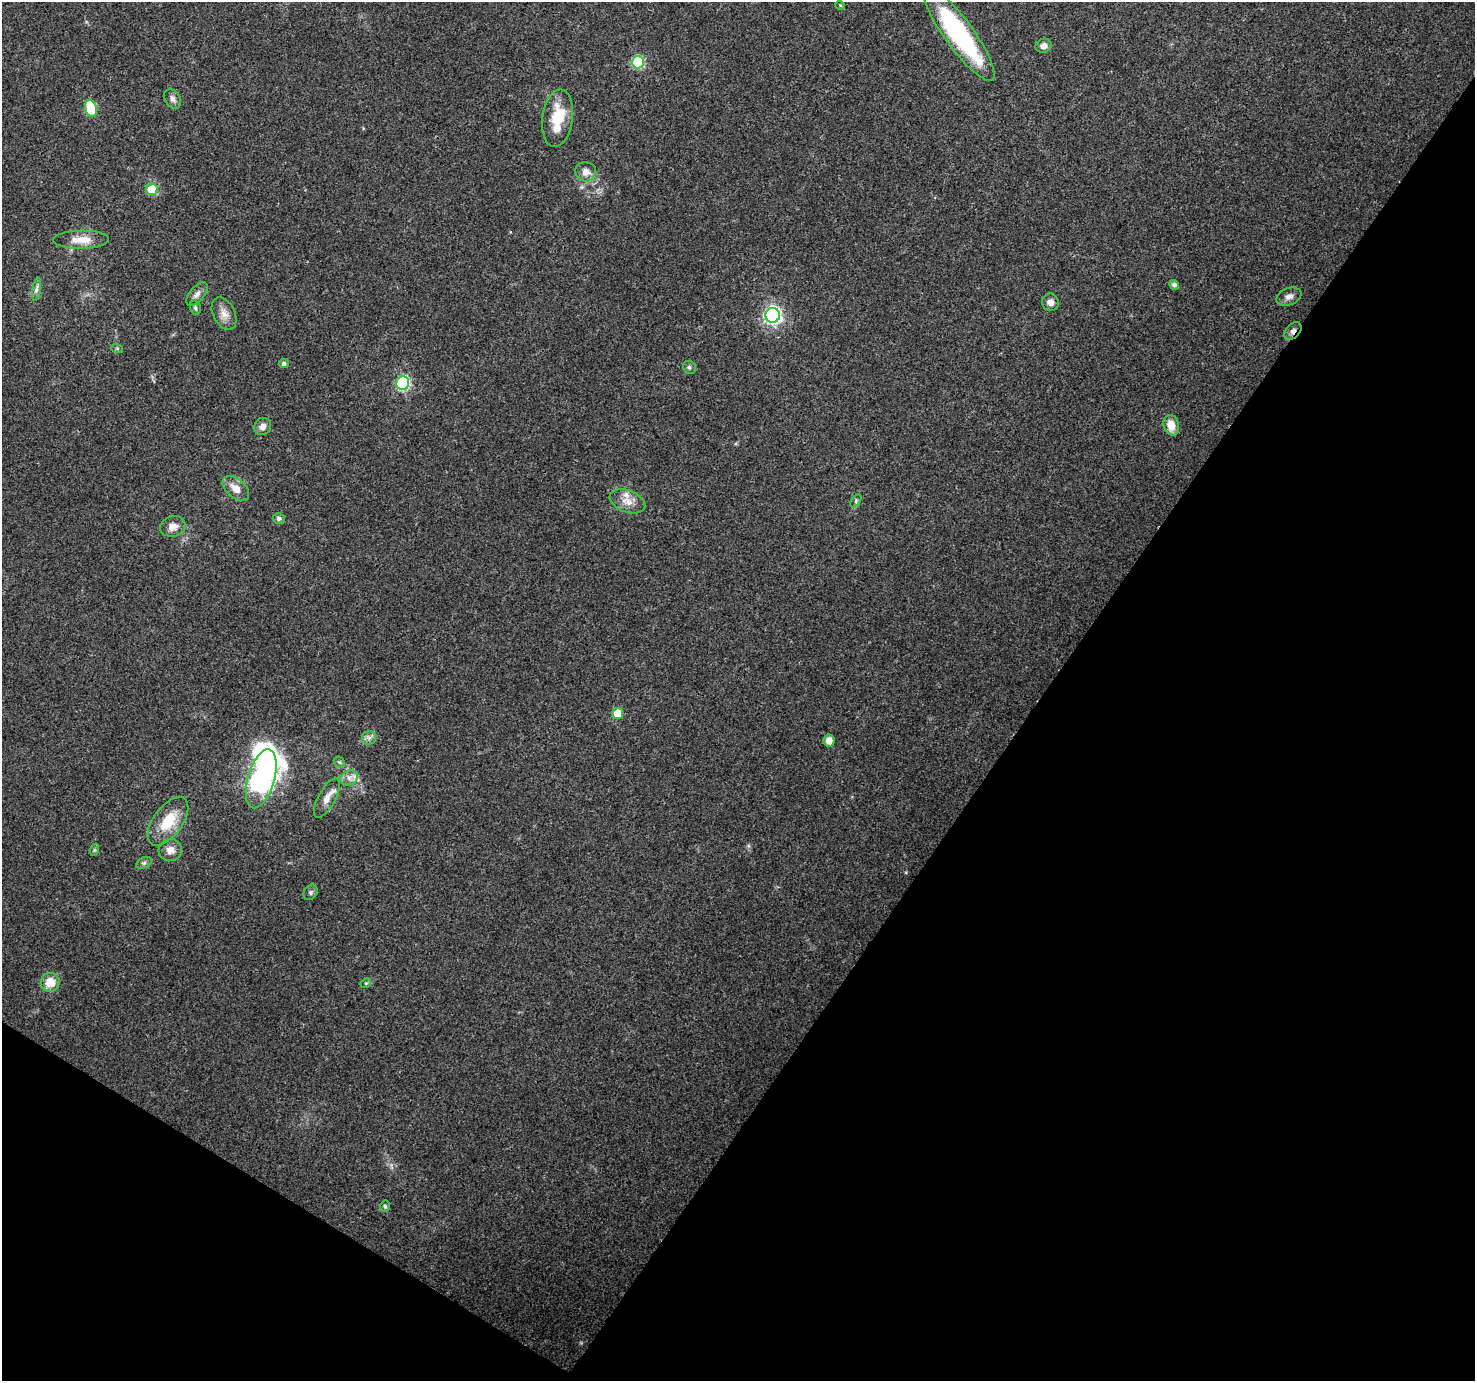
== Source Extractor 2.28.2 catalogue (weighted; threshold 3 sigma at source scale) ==
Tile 15 of 4 x 4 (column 3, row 4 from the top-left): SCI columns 2946-4418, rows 191-1569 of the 5899 x 5963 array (HDU 1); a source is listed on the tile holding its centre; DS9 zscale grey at full resolution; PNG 1477 x 1383 px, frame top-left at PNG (2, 2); each listed source drawn as its Kron ellipse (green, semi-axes under 4 px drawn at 4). Shown black and unused: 34% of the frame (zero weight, under 3 of 4 exposures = <1% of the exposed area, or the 3 px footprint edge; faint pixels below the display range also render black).
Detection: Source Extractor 2.28.2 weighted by HDU 2 'WHT'; one run over the whole footprint, this tile lists its part. Background 0.0419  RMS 0.0039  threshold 0.0177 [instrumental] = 3 sigma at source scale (4.5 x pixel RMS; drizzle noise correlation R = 1.50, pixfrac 1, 0.0396/0.0396 arcsec/px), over >= 5 px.
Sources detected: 47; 2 inside a brighter listed object's ellipse — not listed separately; the other 45 listed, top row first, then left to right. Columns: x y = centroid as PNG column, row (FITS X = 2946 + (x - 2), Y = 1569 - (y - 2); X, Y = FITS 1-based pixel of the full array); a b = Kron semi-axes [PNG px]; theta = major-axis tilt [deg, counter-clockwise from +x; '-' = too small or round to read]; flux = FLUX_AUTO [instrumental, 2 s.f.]
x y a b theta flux
840 5 5 3 - 0.35
958 33 58 14 -54 57
1044 46 8 7 - 1.9
638 62 6 6 - 33
173 99 10 7 -57 1.6
91 108 8 6 -75 20
558 118 29 15 82 13
586 172 10 9 - 3.1
152 189 5 5 - 13
81 240 28 9 1 5.9
1174 285 5 4 - 1.3
37 289 12 4 81 1.3
197 294 14 7 50 2
1289 297 13 8 21 2.1
1050 302 9 8 - 2.3
195 308 7 5 -74 0.89
224 313 17 11 -63 3.7
773 315 7 7 - 130
1293 331 10 6 46 1.7
117 348 6 4 -18 0.48
284 364 5 4 - 1.2
689 367 7 6 - 0.88
403 383 7 6 - 53
1171 425 10 7 -74 5.4
263 426 9 8 - 2
236 488 15 9 -40 4.3
627 501 18 11 -20 4.4
856 501 7 4 54 0.65
279 518 6 5 - 1.1
173 526 13 10 13 3.5
618 714 5 5 - 9.5
369 738 7 6 - 1.4
829 740 6 5 - 3.7
339 762 6 4 -42 0.64
349 778 9 7 25 2.2
261 779 30 13 74 240
327 798 22 8 62 4.2
168 821 28 14 54 13
94 850 6 4 71 0.57
170 850 12 11 - 3.1
144 863 8 5 25 0.94
311 892 8 6 56 1
50 982 9 9 - 6.4
366 983 6 4 42 0.5
385 1206 5 4 - 0.6
Overlapping masked pixels (flux is a lower limit): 1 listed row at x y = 1293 331